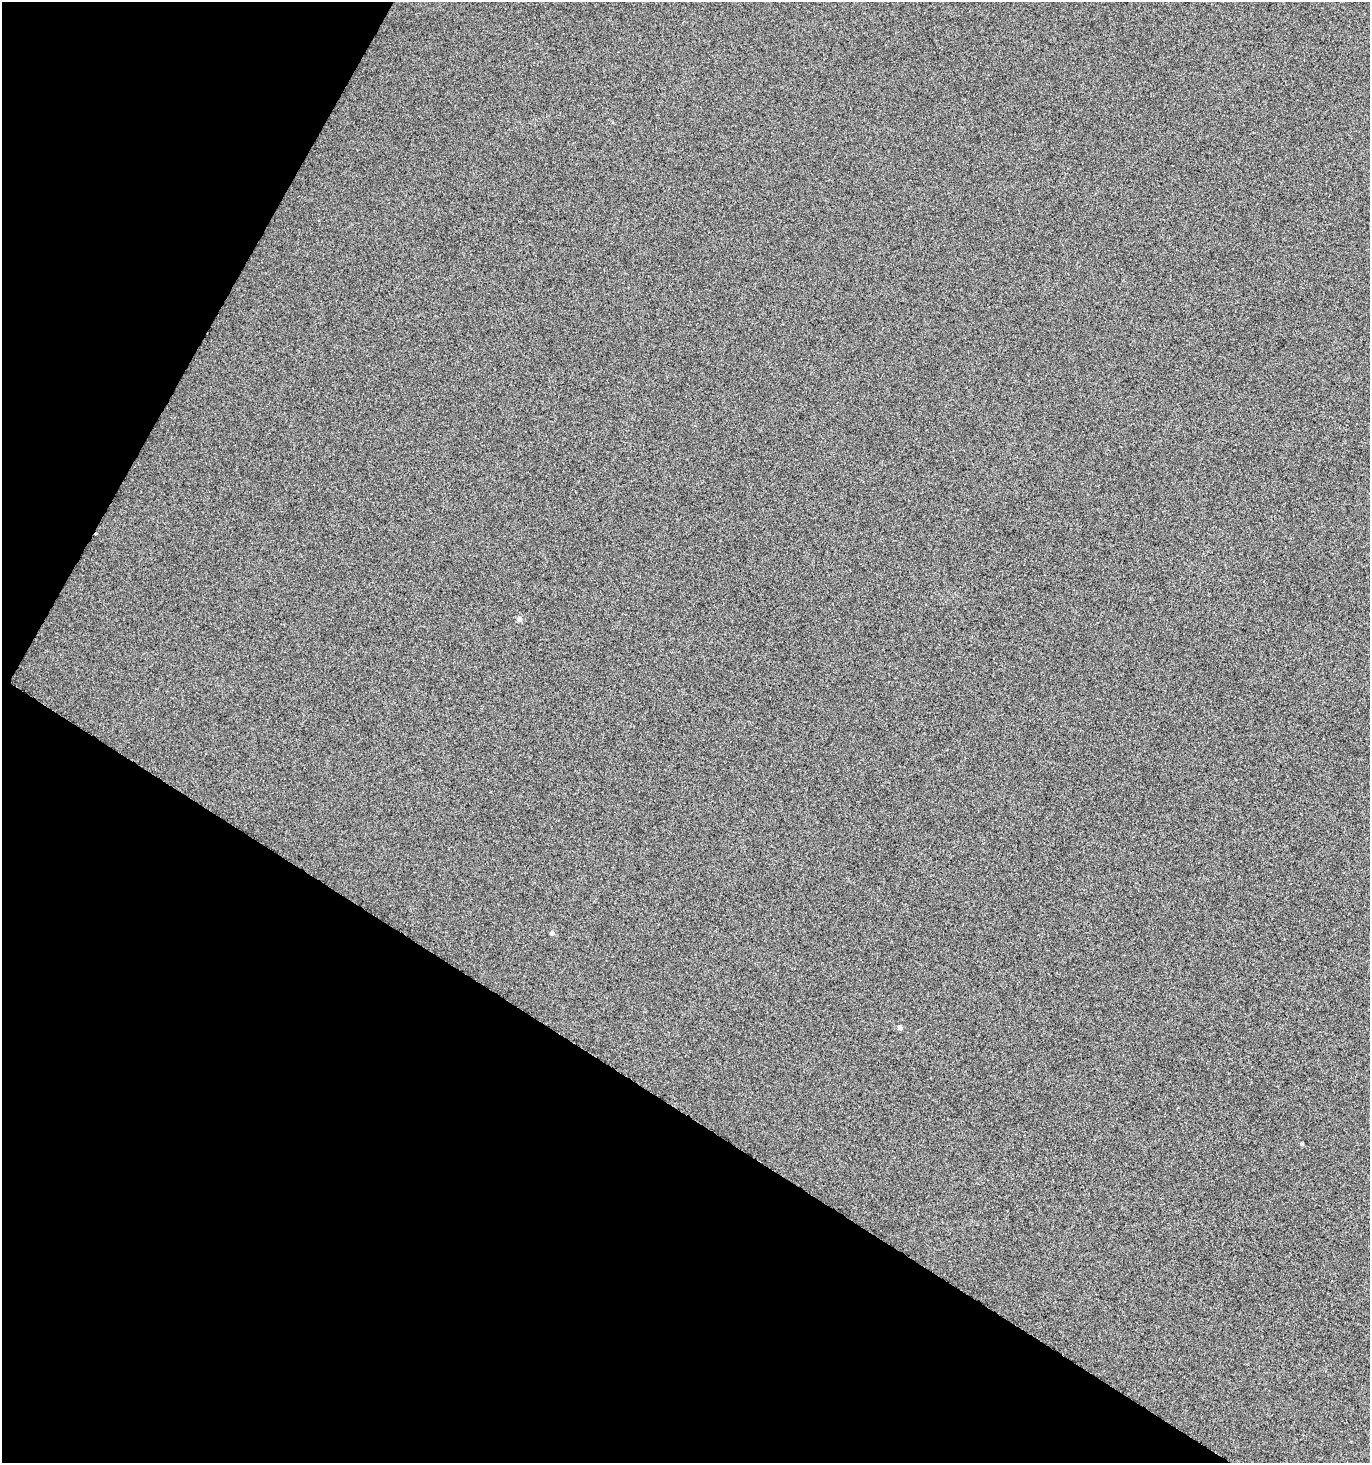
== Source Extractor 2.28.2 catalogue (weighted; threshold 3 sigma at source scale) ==
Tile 9 of 4 x 4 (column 1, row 3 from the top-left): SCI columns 195-1562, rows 1469-2929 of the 5933 x 5854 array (HDU 1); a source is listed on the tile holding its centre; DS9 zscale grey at full resolution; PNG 1372 x 1465 px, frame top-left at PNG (2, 2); no overlay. Shown black and unused: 31% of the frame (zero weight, under 3 of 5 exposures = <1% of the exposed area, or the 3 px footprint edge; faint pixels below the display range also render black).
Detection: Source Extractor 2.28.2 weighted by HDU 2 'WHT'; one run over the whole footprint, this tile lists its part. Background 0.0149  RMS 0.086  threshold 0.385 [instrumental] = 3 sigma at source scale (4.5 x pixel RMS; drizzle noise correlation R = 1.50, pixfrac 1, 0.0396/0.0396 arcsec/px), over >= 5 px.
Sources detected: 4; all 4 listed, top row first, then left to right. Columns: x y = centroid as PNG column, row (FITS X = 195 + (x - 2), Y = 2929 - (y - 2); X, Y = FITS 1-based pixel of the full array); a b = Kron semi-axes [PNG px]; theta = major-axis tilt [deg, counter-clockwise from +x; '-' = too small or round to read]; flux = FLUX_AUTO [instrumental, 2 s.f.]
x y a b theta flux
519 619 6 5 - 30
552 933 5 5 - 20
900 1027 5 5 - 25
1302 1144 5 4 - 10